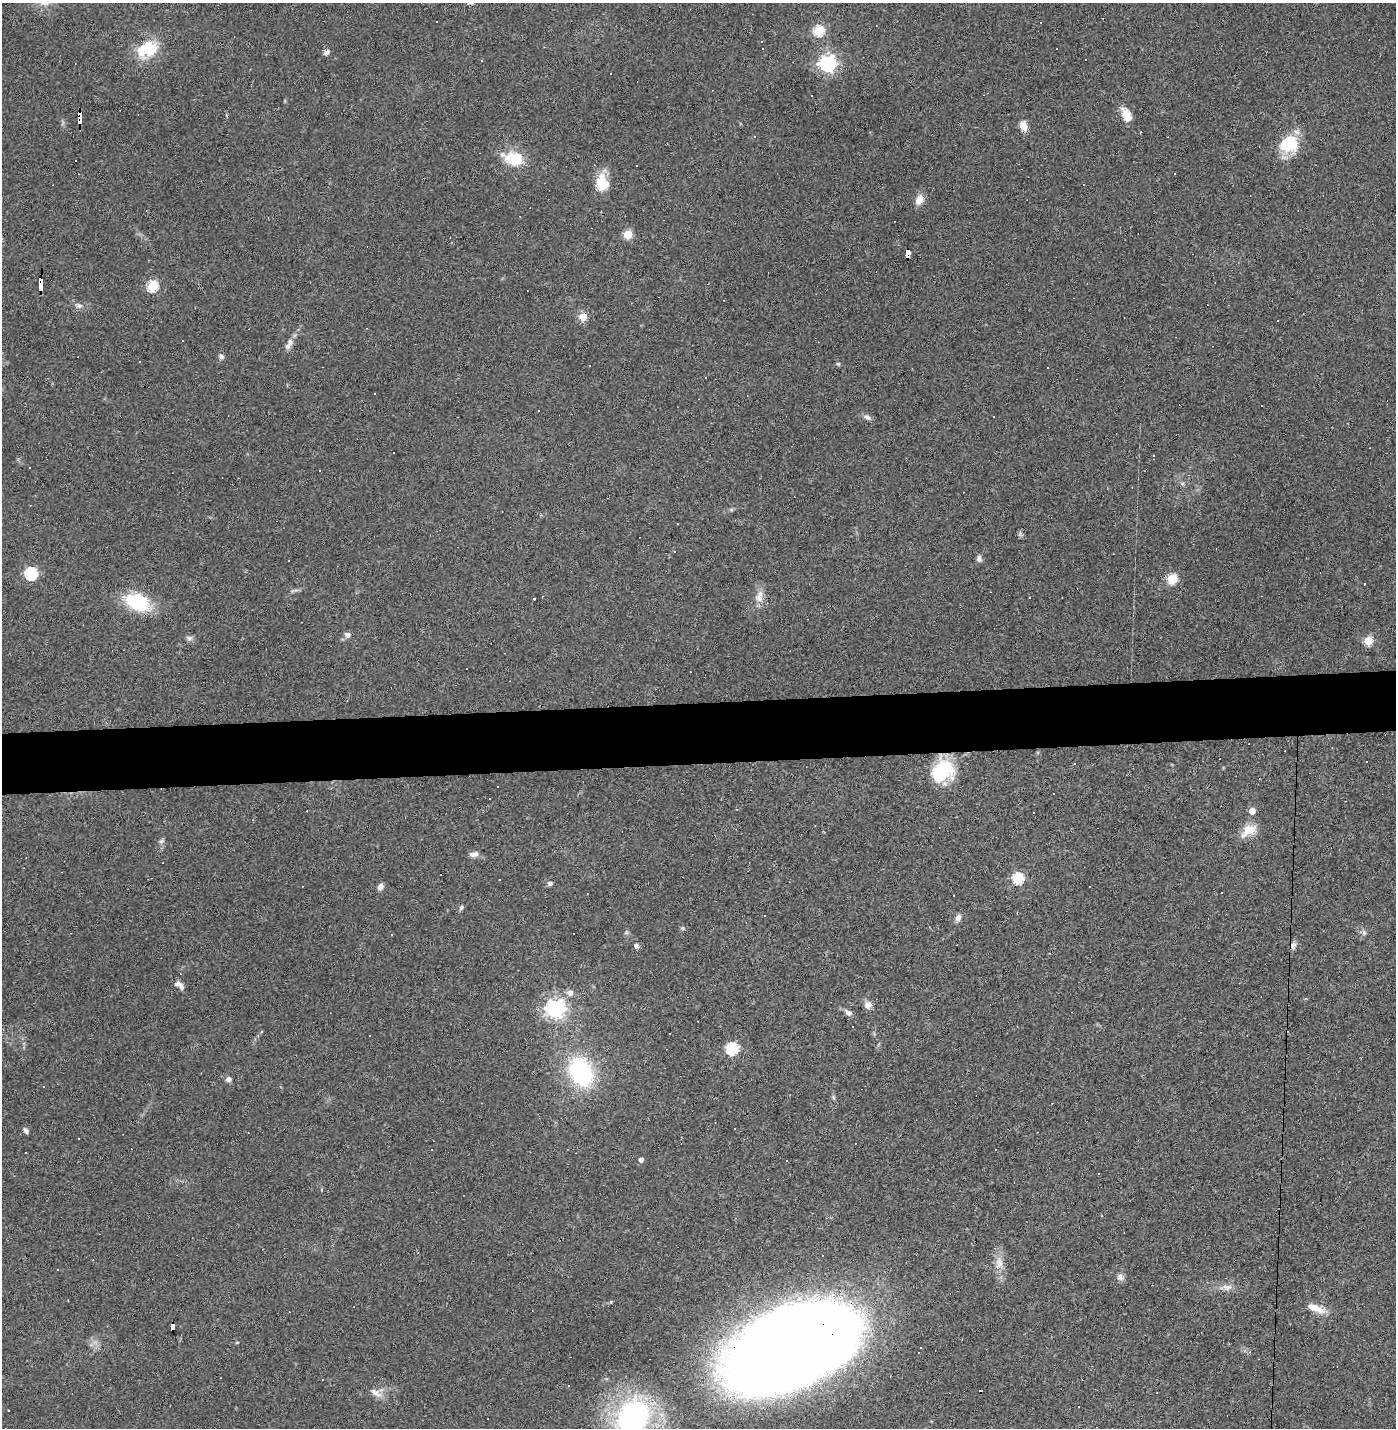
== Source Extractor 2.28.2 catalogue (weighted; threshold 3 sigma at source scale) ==
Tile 5 of 3 x 3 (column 2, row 2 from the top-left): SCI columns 1426-2819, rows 1427-2852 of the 4242 x 4278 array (HDU 1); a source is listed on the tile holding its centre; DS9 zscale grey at full resolution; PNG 1398 x 1430 px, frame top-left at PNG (2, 3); no overlay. Shown black and unused: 4% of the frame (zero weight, under 3 of 4 exposures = <1% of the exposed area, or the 3 px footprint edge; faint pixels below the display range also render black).
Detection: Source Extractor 2.28.2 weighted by HDU 2 'WHT'; one run over the whole footprint, this tile lists its part. Background 0.0416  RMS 0.005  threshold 0.0224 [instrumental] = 3 sigma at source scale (4.5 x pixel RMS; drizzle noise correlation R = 1.50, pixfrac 1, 0.05/0.05 arcsec/px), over >= 5 px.
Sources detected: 132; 1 inside a brighter object's white glare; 41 cosmic-ray / hot-pixel residue — not listed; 2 inside a brighter listed object's ellipse — not listed separately; the other 88 listed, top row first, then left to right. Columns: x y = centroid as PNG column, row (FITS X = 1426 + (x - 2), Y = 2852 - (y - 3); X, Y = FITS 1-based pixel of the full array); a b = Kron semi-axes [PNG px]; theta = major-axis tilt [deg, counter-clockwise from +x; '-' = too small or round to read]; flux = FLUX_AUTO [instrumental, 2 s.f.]
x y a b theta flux
437 22 2 2 - 0.51
1040 23 3 2 - 0.38
818 31 5 5 - 40
148 49 21 21 - 17
326 52 8 6 40 1.7
827 64 7 7 - 160
1126 115 17 10 -65 6.6
80 118 12 4 88 120
1023 126 12 8 -71 4.2
1289 144 23 19 22 19
513 159 18 12 -14 17
1174 173 2 2 - 0.49
602 183 20 14 -87 11
919 200 13 9 62 4.3
628 234 5 5 - 23
907 254 9 4 89 210
40 286 9 3 88 110
152 286 5 5 - 44
79 306 9 6 -7 1.8
583 317 5 5 - 14
1277 321 2 2 - 0.34
290 342 13 8 79 2.9
221 356 7 5 -49 1.4
838 364 5 4 - 0.68
589 366 3 3 - 1.8
1047 367 3 3 - 0.5
538 411 3 3 - 1.2
867 417 10 6 -29 1.8
394 453 3 3 - 0.59
319 470 3 2 - 0.45
1021 534 9 3 -45 0.82
675 552 3 3 - 0.7
979 558 8 6 87 1.7
289 560 2 2 - 0.51
31 574 6 6 - 61
1172 579 5 5 - 32
1364 584 2 2 - 0.51
759 597 18 10 77 4.8
534 599 3 3 - 2.9
138 602 20 12 -24 37
347 635 7 7 - 2
189 638 8 6 0 1.4
1368 641 5 5 - 23
1366 761 3 3 - 0.86
942 771 27 21 39 28
1252 811 5 5 - 6
1249 830 22 12 31 7.6
161 841 7 5 21 1.1
474 854 11 6 5 2.5
1018 878 6 5 - 47
550 883 6 6 - 1.2
380 886 7 6 - 2.3
1090 886 3 3 - 4.8
1222 893 3 2 - 0.6
461 908 6 5 - 1
765 916 2 2 - 0.41
958 918 9 8 - 2
682 928 6 5 - 0.85
1364 932 8 6 -88 1.3
636 946 6 5 - 1.5
1293 946 9 8 - 1.9
181 986 12 6 -59 2
570 993 8 7 - 2.5
868 1005 9 8 - 3.2
555 1008 7 7 - 260
848 1013 9 7 -26 1.8
853 1027 3 2 - 0.43
261 1031 4 3 - 0.63
732 1049 6 6 - 52
581 1072 24 17 -64 63
229 1079 6 6 - 1.8
26 1131 7 4 -64 1.5
25 1153 3 3 - 1.2
641 1160 4 4 - 2.2
1099 1173 3 3 - 0.99
999 1263 18 12 -85 5.9
58 1269 2 2 - 0.4
1120 1277 9 8 - 2
1227 1287 16 8 -1 3.4
1316 1308 25 8 -21 6.6
172 1327 6 4 82 52
237 1342 5 3 - 0.41
791 1347 111 59 24 1300
322 1380 2 2 - 0.32
569 1386 3 3 - 0.99
375 1393 18 8 -32 3.8
8 1410 3 2 - 0.42
633 1417 34 26 64 110
Overlapping masked pixels (flux is a lower limit): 6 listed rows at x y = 80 118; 907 254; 40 286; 942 771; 172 1327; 791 1347
Isophote crosses this tile's border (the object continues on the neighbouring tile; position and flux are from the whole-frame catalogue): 1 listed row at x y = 633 1417